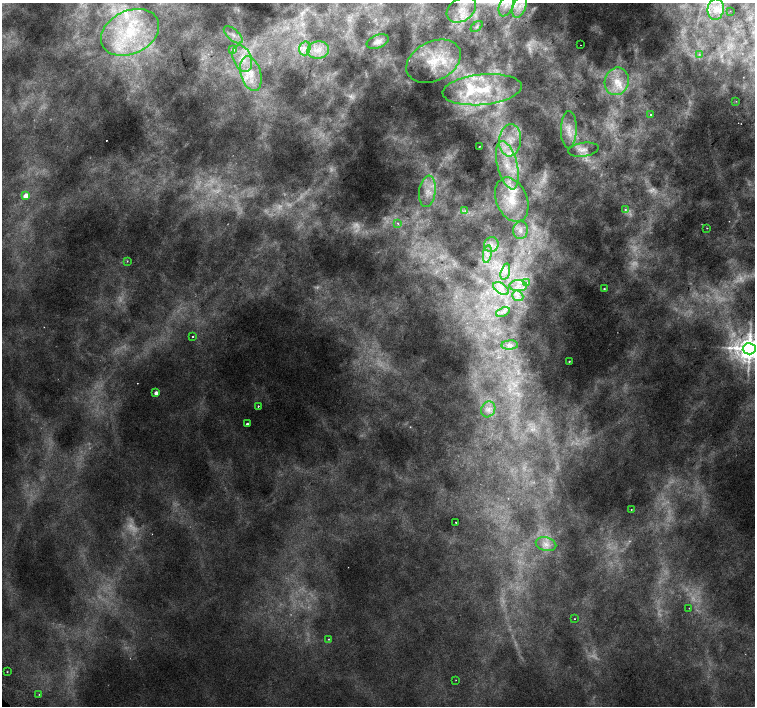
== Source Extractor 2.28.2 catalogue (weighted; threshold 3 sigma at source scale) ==
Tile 10 of 4 x 4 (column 2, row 3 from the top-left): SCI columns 1550-3054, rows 1606-3013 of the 6117 x 6089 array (HDU 1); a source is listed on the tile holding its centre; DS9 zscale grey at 2 x 2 block average (1 PNG px = mean of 2 x 2 image px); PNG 757 x 708 px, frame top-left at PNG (2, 3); each listed source drawn as its Kron ellipse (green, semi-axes under 4 px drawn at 4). Shown black and unused: <1% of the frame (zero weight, under 2 of 3 exposures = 3% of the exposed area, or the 3 px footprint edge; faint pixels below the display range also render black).
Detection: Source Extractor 2.28.2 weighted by HDU 2 'WHT'; one run over the whole footprint, this tile lists its part. Background 0.00965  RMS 0.0042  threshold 0.0189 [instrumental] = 3 sigma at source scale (4.5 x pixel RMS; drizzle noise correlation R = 1.50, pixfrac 1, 0.0396/0.0396 arcsec/px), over >= 5 px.
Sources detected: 105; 24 too faint to see at this stretch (2 x 2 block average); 4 cosmic-ray / hot-pixel residue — neither listed nor drawn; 16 inside a brighter listed object's ellipse — not listed separately; the other 61 listed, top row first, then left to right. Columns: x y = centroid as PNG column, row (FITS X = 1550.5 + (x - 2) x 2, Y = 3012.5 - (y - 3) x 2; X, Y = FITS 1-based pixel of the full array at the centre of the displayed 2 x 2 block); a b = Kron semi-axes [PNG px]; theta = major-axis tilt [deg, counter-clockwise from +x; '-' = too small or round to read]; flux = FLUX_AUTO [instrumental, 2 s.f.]
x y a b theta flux
506 5 12 6 68 11
520 6 12 6 69 10
716 9 10 8 83 10
461 10 16 11 33 22
730 11 2 2 - 0.5
477 26 7 3 40 1.8
130 32 30 21 26 75
233 35 11 5 -41 6.7
378 42 11 6 22 6.3
580 45 2 2 - 0.85
305 48 7 5 73 5.5
233 49 3 3 - 7.1
318 50 11 8 11 11
699 54 4 3 - 1.6
242 58 14 9 -68 17
434 61 29 19 25 32
251 74 18 10 -74 21
617 81 14 12 70 22
482 90 40 15 5 60
736 101 2 2 - 0.39
650 115 2 2 - 1.9
569 130 19 8 89 14
510 140 16 11 84 22
480 146 3 2 - 0.81
583 150 15 6 8 8
507 165 25 10 -75 35
427 191 16 8 82 15
26 196 3 3 - 20
512 200 23 15 -68 35
625 210 3 3 - 1.6
465 211 4 3 - 1.7
398 223 4 3 - 2
707 228 2 2 - 0.54
520 230 9 7 83 7
491 245 7 7 - 6
487 254 9 2 80 3.5
127 261 2 2 - 0.92
505 272 8 3 74 3.1
527 282 3 3 - 1.5
518 286 9 5 -3 6.8
501 289 9 5 -33 5.8
604 289 2 2 - 0.87
518 296 6 5 - 4.1
503 312 7 3 23 2.4
192 336 2 2 - 2
510 345 8 4 4 3.5
749 349 6 5 - 1600
569 361 2 2 - 0.85
156 393 2 2 - 8.3
258 406 2 2 - 2.6
488 409 8 7 - 5.4
247 424 2 2 - 3
631 510 2 2 - 0.52
456 522 2 2 - 0.82
546 544 10 6 -14 6.7
689 608 2 2 - 1
574 619 2 2 - 0.58
328 639 3 2 - 0.7
7 672 2 2 - 0.58
456 680 2 2 - 0.37
39 694 2 2 - 0.85
Isophote crosses this tile's border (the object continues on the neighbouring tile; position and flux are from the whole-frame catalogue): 3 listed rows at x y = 506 5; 461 10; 749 349
Diffuse or blended objects may show on this block-average render without a row.